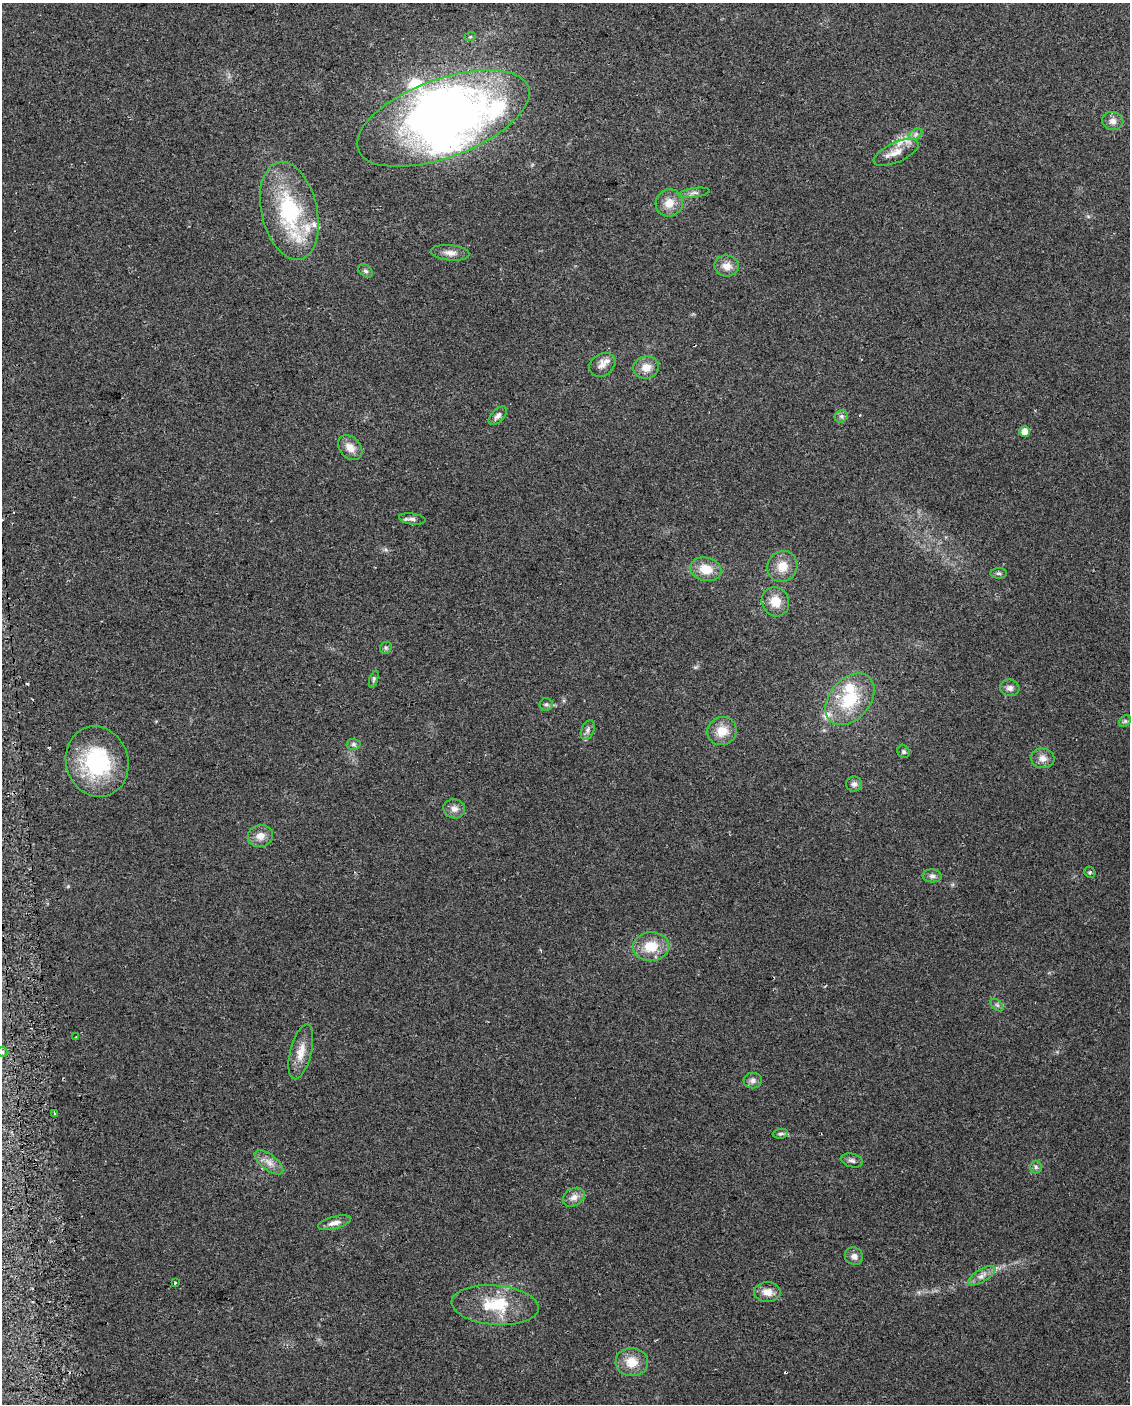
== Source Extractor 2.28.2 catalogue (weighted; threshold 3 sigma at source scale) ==
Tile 7 of 4 x 3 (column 3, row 2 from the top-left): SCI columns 2290-3417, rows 1452-2853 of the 4578 x 4261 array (HDU 1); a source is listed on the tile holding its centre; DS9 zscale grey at full resolution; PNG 1132 x 1406 px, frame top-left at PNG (2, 3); each listed source drawn as its Kron ellipse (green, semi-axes under 4 px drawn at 4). Shown black and unused: <1% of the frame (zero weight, under 2 of 3 exposures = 2% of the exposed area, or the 3 px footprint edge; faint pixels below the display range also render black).
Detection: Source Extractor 2.28.2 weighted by HDU 2 'WHT'; one run over the whole footprint, this tile lists its part. Background 0.102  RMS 0.01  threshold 0.045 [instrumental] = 3 sigma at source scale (4.5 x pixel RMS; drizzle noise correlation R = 1.50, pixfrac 1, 0.0396/0.0396 arcsec/px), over >= 5 px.
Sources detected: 70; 4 inside a brighter object's white glare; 1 cosmic-ray / hot-pixel residue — neither listed nor drawn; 7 inside a brighter listed object's ellipse — not listed separately; the other 58 listed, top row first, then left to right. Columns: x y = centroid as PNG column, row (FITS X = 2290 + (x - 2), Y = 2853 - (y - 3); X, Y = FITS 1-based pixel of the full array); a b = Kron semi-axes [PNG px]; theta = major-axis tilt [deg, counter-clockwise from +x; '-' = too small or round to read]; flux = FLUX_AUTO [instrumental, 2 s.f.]
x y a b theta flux
470 37 6 3 19 1.1
443 118 91 39 20 390
1113 121 10 9 - 5.6
916 134 7 4 34 2.5
896 152 24 10 25 12
694 193 15 4 8 3.7
669 203 14 13 - 13
289 211 50 28 -77 97
450 253 19 8 -5 7.2
727 266 12 10 -6 8.9
365 271 8 5 -39 2.3
602 365 14 11 36 7
646 367 13 11 8 11
498 416 11 6 47 4.5
841 416 7 6 - 2.5
1025 431 5 5 - 10
350 448 14 10 -46 9.7
412 519 13 5 -7 3.6
782 566 16 14 56 14
706 569 16 11 -13 17
999 573 8 5 3 2
775 602 15 13 -67 15
386 648 6 5 - 1.8
374 679 9 4 72 1.8
1010 688 10 8 -8 4.4
850 699 29 20 49 47
546 704 6 6 - 2
1125 721 6 5 - 1.6
588 730 10 6 69 3.4
722 731 15 14 - 16
354 744 7 5 -1 2.2
904 752 6 5 - 1.9
1043 758 12 10 -6 6.9
97 762 36 31 -73 84
854 784 8 7 - 3.6
454 809 11 9 -10 6
260 836 13 11 16 8.4
1090 872 6 5 - 1.4
932 876 9 6 -2 3.3
651 946 18 14 5 22
997 1005 7 4 -44 2
76 1036 2 2 - 0.85
2 1052 5 5 - 1.7
301 1052 28 10 76 14
753 1081 9 8 - 4
54 1113 3 2 - 0.87
780 1134 8 5 5 2
852 1160 11 6 -14 3.2
269 1162 17 7 -37 7.7
1036 1167 6 6 - 2.2
574 1197 11 8 31 6.4
334 1223 17 6 15 6.5
854 1256 9 8 - 4.9
982 1276 15 6 31 6.4
176 1282 3 3 - 4.9
767 1292 13 10 0 9.3
495 1305 44 19 -5 43
632 1362 16 14 -3 16
Overlapping masked pixels (flux is a lower limit): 1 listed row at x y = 97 762
Isophote crosses this tile's border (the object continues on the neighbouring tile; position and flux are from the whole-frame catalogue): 1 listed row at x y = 2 1052